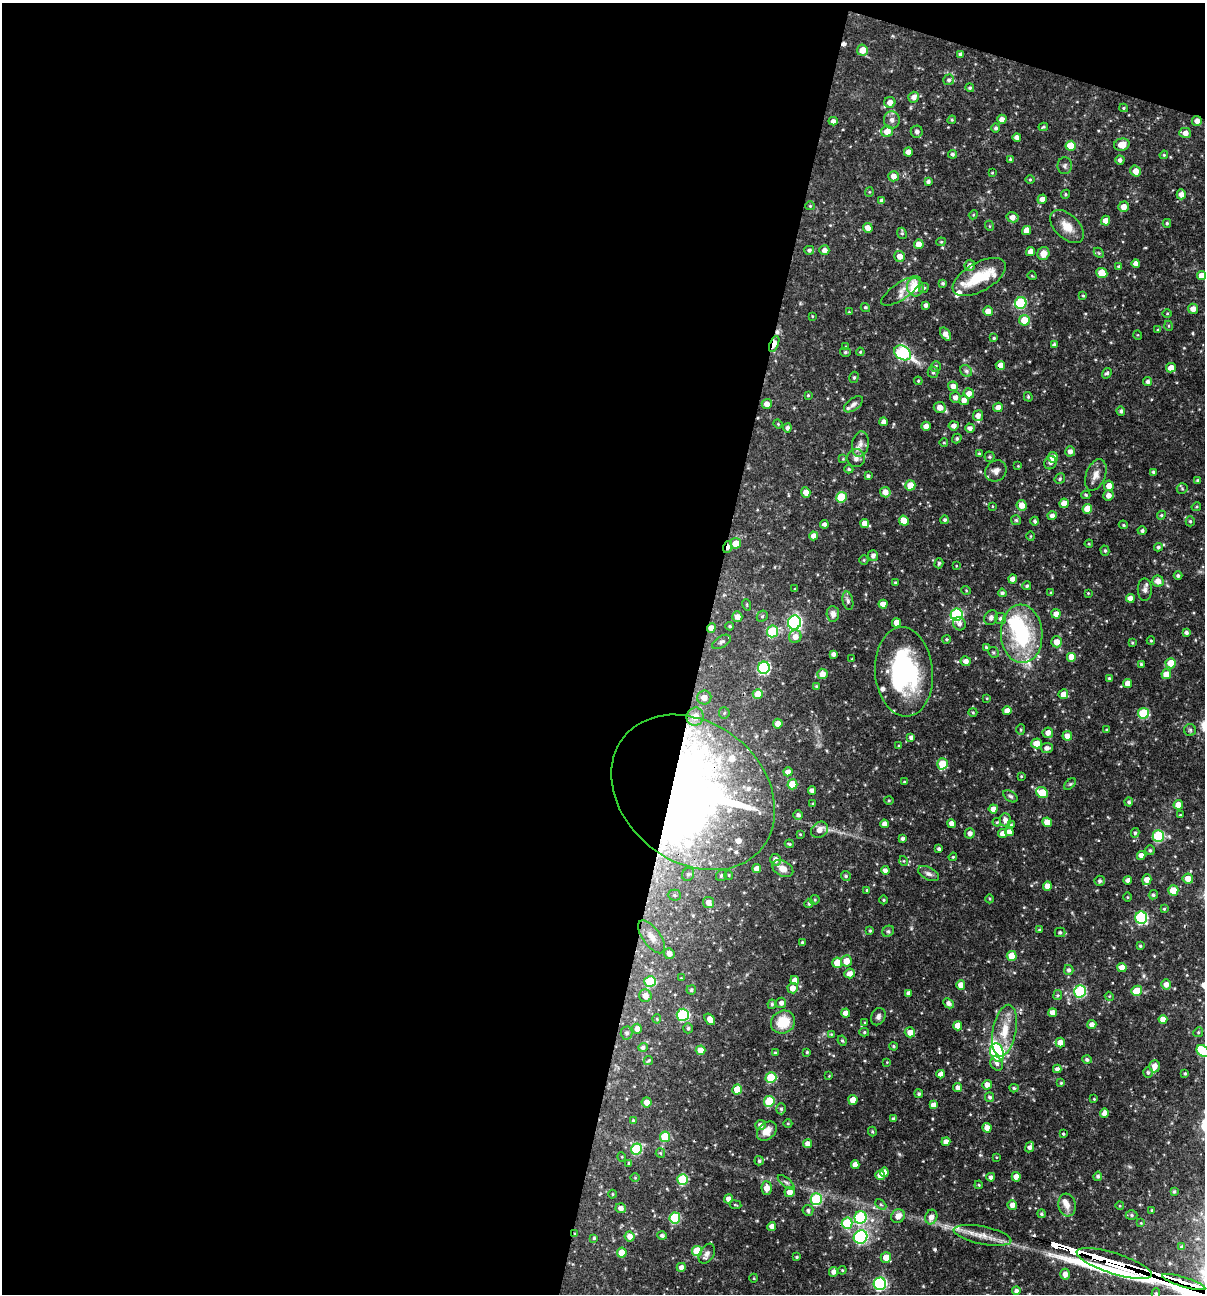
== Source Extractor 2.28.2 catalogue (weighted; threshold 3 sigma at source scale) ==
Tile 1 of 4 x 4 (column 1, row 1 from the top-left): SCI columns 250-1452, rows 3875-5166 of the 5187 x 5168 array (HDU 1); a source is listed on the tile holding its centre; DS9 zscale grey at full resolution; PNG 1207 x 1296 px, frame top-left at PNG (2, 3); each listed source drawn as its Kron ellipse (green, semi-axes under 4 px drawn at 4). Shown black and unused: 60% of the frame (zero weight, under 3 of 4 exposures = <1% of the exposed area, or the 3 px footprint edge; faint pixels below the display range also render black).
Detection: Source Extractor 2.28.2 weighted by HDU 2 'WHT'; one run over the whole footprint, this tile lists its part. Background 0.0707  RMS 0.0036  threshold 0.0161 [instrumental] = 3 sigma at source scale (4.5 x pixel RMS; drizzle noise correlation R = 1.50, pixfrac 1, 0.05/0.05 arcsec/px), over >= 5 px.
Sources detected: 489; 3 inside a brighter object's white glare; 4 cosmic-ray / hot-pixel residue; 3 long thin detections or spike segments (spike, bleed or trail) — neither listed nor drawn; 23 inside a brighter listed object's ellipse — not listed separately; the other 456 listed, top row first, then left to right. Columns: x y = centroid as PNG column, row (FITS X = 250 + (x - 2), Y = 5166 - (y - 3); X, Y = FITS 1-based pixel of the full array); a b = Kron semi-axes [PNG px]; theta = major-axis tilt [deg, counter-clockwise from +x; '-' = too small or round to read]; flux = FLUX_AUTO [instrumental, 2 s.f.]
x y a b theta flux
862 50 5 5 - 3.5
960 54 4 4 - 0.64
949 80 5 5 - 0.85
970 88 4 4 - 0.57
914 97 5 5 - 1.8
890 102 5 5 - 2.5
1124 108 4 4 - 0.41
1002 119 4 4 - 1.8
892 120 9 8 - 1.7
952 120 4 4 - 0.43
833 121 4 4 - 1.4
1197 121 5 5 - 2
1043 127 5 4 - 0.5
996 128 4 4 - 0.77
887 131 6 5 - 3.4
917 132 6 6 - 1.3
1185 133 6 5 - 2.3
1017 137 4 4 - 1.5
1122 145 8 6 15 3.9
1071 146 5 5 - 6.7
908 152 4 4 - 2.2
952 154 4 4 - 0.78
1164 155 4 4 - 0.38
1010 159 4 4 - 0.57
1120 160 4 4 - 1.1
1065 166 8 7 - 1.1
1136 171 5 5 - 2.9
992 173 3 2 - 0.28
894 176 5 5 - 2.4
1030 180 5 3 - 0.35
928 181 4 4 - 0.94
869 192 5 4 - 0.38
1065 194 5 4 - 0.48
1181 194 5 4 - 2.4
1042 199 5 4 - 2.1
882 201 4 4 - 1.2
810 206 4 4 - 0.38
1124 207 5 5 - 2.6
973 215 5 3 - 0.33
1013 217 6 5 - 2.5
1106 221 5 4 - 2.9
1167 223 4 4 - 0.48
990 226 5 3 - 0.31
1067 227 20 12 -44 4.8
868 228 5 4 - 2.6
1027 230 4 4 - 3.2
902 233 6 4 -68 0.57
941 242 4 4 - 0.4
919 244 5 4 - 2.7
809 250 5 4 - 0.81
824 250 5 4 - 1.6
1031 252 4 4 - 2.3
1043 253 6 6 - 2.9
1099 253 6 4 -46 0.47
900 256 5 5 - 2.5
1136 263 4 4 - 1.8
970 265 5 5 - 1.5
1119 267 4 4 - 0.68
1102 273 5 5 - 6.5
1032 276 4 3 - 0.29
1201 276 4 4 - 2.9
979 277 29 14 30 10
943 283 3 3 - 0.61
915 287 9 8 - 9.3
924 288 5 4 - 0.54
901 291 23 8 34 3.2
1083 296 4 3 - 0.36
1021 303 6 5 - 28
926 305 4 4 - 1.1
865 307 5 4 - 0.63
1193 309 5 5 - 2.2
988 311 5 5 - 2.9
849 312 3 3 - 0.31
1167 313 4 3 - 0.29
812 316 3 3 - 0.29
1024 320 5 5 - 6.1
1169 326 5 3 - 0.34
1158 330 4 3 - 0.39
946 334 7 4 -55 2.1
1138 335 5 3 - 0.29
994 338 3 3 - 0.43
774 344 8 4 67 4.8
1054 345 4 3 - 0.77
846 347 4 3 - 0.39
845 352 5 4 - 0.64
860 352 4 4 - 0.41
903 353 9 6 -32 41
1000 365 4 4 - 2.5
936 366 5 5 - 0.63
1171 368 5 4 - 2.5
966 371 6 5 - 0.85
933 372 5 5 - 0.6
1107 373 5 4 - 0.66
854 377 6 4 74 0.52
918 381 4 4 - 0.37
1148 382 4 4 - 1.1
953 386 5 4 - 2
969 393 5 5 - 2.2
808 395 4 3 - 0.34
955 397 5 5 - 1.6
1028 397 5 3 - 0.42
964 400 5 5 - 2.1
767 404 5 5 - 2.1
853 404 11 5 37 1.3
940 407 6 5 - 2.8
998 407 5 4 - 2.2
1121 411 4 4 - 0.9
978 416 5 5 - 1.8
884 422 4 4 - 1.6
778 424 4 4 - 0.37
926 426 4 4 - 2.4
954 426 5 4 - 1.7
787 428 4 4 - 1.1
970 428 5 4 - 1.4
957 438 5 4 - 0.64
944 443 4 3 - 0.3
860 444 13 8 80 2.3
1070 451 5 5 - 1.6
979 453 4 3 - 0.42
989 457 5 5 - 0.59
1053 457 5 5 - 2.9
856 458 9 9 - 1.7
843 459 4 4 - 0.29
1050 463 7 6 - 1.2
1018 466 4 4 - 0.29
849 469 4 4 - 0.54
996 471 11 10 - 2.1
1153 472 4 3 - 0.68
1096 475 16 9 69 2.7
868 476 3 3 - 0.72
1060 479 6 4 49 0.6
1198 480 4 4 - 0.64
910 485 5 5 - 5.2
1109 486 5 5 - 2.7
1182 489 5 5 - 0.48
806 492 5 4 - 2.7
885 492 5 5 - 2.6
1086 495 4 3 - 0.51
1108 495 5 5 - 2.1
841 497 5 5 - 13
1064 503 4 4 - 3.3
1022 505 5 5 - 2.9
992 506 4 2 - 0.27
1196 507 5 3 - 0.37
1087 509 5 5 - 4.8
1161 515 4 4 - 0.41
1052 516 4 4 - 1.5
945 520 4 4 - 0.66
1016 520 5 5 - 0.6
904 521 5 4 - 4.9
1035 521 4 3 - 0.75
1190 521 5 4 - 0.56
864 523 4 4 - 2.7
824 524 4 4 - 1
1123 525 5 4 - 0.48
1142 531 4 4 - 0.86
814 536 4 4 - 2.2
1031 536 5 3 - 0.32
736 543 5 5 - 3.8
1089 544 4 4 - 0.37
728 547 6 3 72 2
1158 547 4 4 - 0.69
1105 551 5 4 - 0.55
873 556 5 5 - 1.4
864 560 5 4 - 0.41
939 563 5 4 - 0.6
956 566 4 2 - 0.25
1178 576 4 4 - 0.81
1013 579 4 4 - 2.2
1158 581 6 5 - 2.7
895 582 3 3 - 0.33
1027 586 4 4 - 0.56
795 589 3 3 - 0.3
966 590 5 3 - 0.28
1145 590 11 7 -90 1.4
1002 593 4 4 - 0.89
1051 593 4 3 - 0.52
1088 593 3 3 - 0.29
1130 598 4 4 - 2.3
848 601 9 5 -78 0.96
883 604 4 4 - 2.3
747 605 6 3 -72 0.4
833 614 8 6 -85 1.8
1056 614 4 4 - 2.4
957 615 6 6 - 39
762 616 6 5 - 0.59
737 617 5 5 - 2.3
991 618 8 6 58 1.1
1001 619 5 5 - 1
794 623 7 6 - 81
896 623 4 4 - 3
959 624 7 6 - 1.3
730 626 4 3 - 0.44
711 628 5 4 - 2.6
772 631 6 5 - 21
1186 633 4 4 - 0.96
1022 634 29 21 -86 31
795 637 6 6 - 2.4
946 639 4 3 - 0.42
1151 641 4 4 - 0.41
721 642 10 5 30 1.1
1057 642 5 5 - 3.2
1132 643 4 3 - 0.38
986 647 3 3 - 0.42
993 652 5 5 - 0.58
833 654 4 4 - 1.2
1072 657 5 5 - 4.3
852 659 3 2 - 0.31
966 661 5 5 - 2
1171 663 5 5 - 6.3
1141 664 3 3 - 0.49
764 668 6 6 - 37
904 672 45 29 -85 45
822 674 5 5 - 3
1166 674 5 5 - 4.2
1109 678 4 3 - 0.45
1128 684 4 4 - 2.3
816 687 4 4 - 0.57
758 694 5 5 - 4.4
1063 694 5 5 - 2.3
704 697 7 7 - 2.9
987 698 4 3 - 0.3
1007 711 4 4 - 2.4
973 712 4 4 - 0.39
724 713 6 5 - 0.63
1143 713 5 5 - 19
695 717 9 8 - 4.3
778 724 5 5 - 2.3
1021 730 5 4 - 0.45
1107 730 4 3 - 0.54
1190 730 6 6 - 0.66
1048 733 5 5 - 2.2
1067 736 5 5 - 2.1
911 737 4 4 - 0.94
1036 743 5 5 - 4.5
899 746 3 3 - 0.44
1047 748 6 5 - 1.4
942 764 6 5 - 8.5
788 772 4 4 - 1.9
1021 776 3 2 - 0.29
904 782 3 2 - 0.35
792 784 5 5 - 7.7
1070 784 7 4 44 0.53
812 791 4 4 - 1.7
693 792 89 69 -39 240
1042 793 6 5 - 9.3
1010 796 8 5 -34 0.79
889 801 5 3 - 0.38
1129 802 4 4 - 0.67
813 804 4 4 - 0.45
1178 805 5 4 - 3.8
993 809 4 4 - 2.1
798 815 5 4 - 1
1180 815 3 3 - 0.35
1005 820 6 5 - 1.8
997 822 4 4 - 0.41
1047 822 5 4 - 3.9
951 823 4 4 - 2.1
884 824 4 4 - 1.6
1011 825 4 4 - 0.43
820 830 9 7 38 2.9
1009 832 4 4 - 2
970 833 5 5 - 1.4
1002 833 4 4 - 2.4
1135 833 4 3 - 0.62
800 834 3 3 - 0.3
1158 836 6 5 - 24
902 839 4 4 - 0.88
789 844 4 3 - 0.4
939 849 3 3 - 0.75
1150 850 5 5 - 0.57
1141 856 4 4 - 2.2
953 857 4 3 - 0.33
776 860 6 5 - 1.7
904 861 5 3 - 0.31
757 869 4 4 - 2.4
783 869 11 7 -29 2.6
885 870 4 4 - 1.4
688 874 7 6 - 0.85
929 874 11 6 -27 1.3
729 875 5 3 - 0.28
721 876 6 5 - 0.68
846 876 5 4 - 0.59
1188 879 5 5 - 3.4
1128 880 4 4 - 1.1
1147 880 5 4 - 2.8
1100 881 5 5 - 0.86
1047 886 5 4 - 2.7
867 890 4 3 - 0.4
1173 890 5 5 - 6
674 895 6 5 - 0.74
1153 895 5 4 - 0.67
1128 897 4 3 - 0.33
990 899 4 3 - 0.31
815 900 5 4 - 0.45
883 900 4 3 - 0.32
708 902 5 5 - 2.5
809 903 4 4 - 0.7
1164 909 3 3 - 0.43
1141 918 6 6 - 39
1039 930 4 3 - 0.51
870 931 3 3 - 0.39
888 931 6 5 - 0.62
1060 932 5 5 - 0.73
651 937 19 9 -55 3.8
802 942 3 3 - 0.46
1140 946 4 3 - 0.47
669 954 5 5 - 2.3
1012 956 5 5 - 6.7
846 961 5 5 - 3.3
837 963 5 5 - 5.1
1122 967 4 4 - 2.8
1069 970 5 4 - 0.93
850 973 5 5 - 2.2
681 978 3 3 - 0.23
795 980 4 4 - 2.2
650 982 6 5 - 14
1166 984 5 5 - 2.2
961 985 4 4 - 3.3
793 988 5 5 - 2.7
691 990 5 4 - 0.71
1080 991 6 6 - 34
1137 991 5 5 - 7.1
909 993 4 4 - 1.3
1058 995 5 4 - 0.46
645 996 6 6 - 2.7
1109 996 4 3 - 0.31
781 1003 5 5 - 1.5
948 1003 6 4 -45 1.4
772 1004 5 4 - 0.62
846 1013 4 4 - 2.2
1053 1013 4 4 - 2.7
683 1015 6 6 - 31
878 1017 9 7 66 1.2
657 1019 4 4 - 0.4
710 1019 6 4 -52 2.6
1163 1019 4 4 - 2.7
783 1022 12 11 - 9.1
865 1023 4 4 - 0.35
1092 1025 4 4 - 1.8
958 1026 4 4 - 3.1
688 1028 5 4 - 0.61
637 1029 5 5 - 2.1
1004 1031 26 11 79 8.1
864 1032 5 4 - 0.5
910 1032 5 5 - 2.7
1198 1032 5 4 - 0.45
627 1033 6 6 - 0.96
831 1034 4 4 - 0.3
842 1041 5 4 - 0.52
1060 1042 5 4 - 2.6
894 1046 4 3 - 0.46
643 1047 5 4 - 0.89
701 1050 5 5 - 3.4
1203 1051 7 5 -39 16
807 1052 3 3 - 0.38
997 1052 9 6 -73 39
775 1053 3 3 - 0.49
1087 1059 5 4 - 0.86
648 1061 5 4 - 0.55
887 1062 3 3 - 0.26
997 1064 7 5 -60 1.2
1155 1066 6 5 - 2.2
1057 1069 4 4 - 1.2
1148 1072 5 4 - 0.62
1185 1073 3 3 - 0.45
941 1074 4 4 - 1.9
829 1076 4 4 - 0.26
771 1078 5 5 - 14
1061 1083 4 4 - 0.43
987 1085 5 5 - 2.3
958 1088 4 4 - 1.6
1014 1088 4 4 - 0.56
737 1089 5 5 - 6.2
919 1094 4 4 - 0.72
990 1097 5 4 - 0.9
1094 1099 4 3 - 0.26
853 1100 5 4 - 3.4
769 1101 5 5 - 13
647 1102 5 5 - 2.6
934 1105 4 4 - 2.3
781 1109 5 4 - 0.68
1104 1113 5 4 - 1.8
893 1119 4 3 - 0.82
633 1120 4 4 - 0.38
788 1124 4 3 - 0.29
760 1125 5 5 - 1.7
987 1128 5 4 - 2.5
767 1131 11 8 42 3.4
872 1131 5 3 - 0.44
1063 1134 3 2 - 0.39
665 1137 5 5 - 15
946 1142 4 4 - 2.2
808 1144 4 4 - 2.4
1030 1147 5 4 - 1.5
636 1149 6 5 - 20
660 1153 5 4 - 0.42
622 1157 5 3 - 0.28
996 1157 4 3 - 0.28
759 1161 5 4 - 0.68
629 1163 3 3 - 0.58
855 1165 4 4 - 2
884 1172 4 4 - 2.3
880 1175 5 4 - 2.5
1098 1176 5 4 - 0.85
991 1177 4 4 - 1.3
1016 1177 5 4 - 2.4
635 1178 5 3 - 0.32
683 1179 5 5 - 22
786 1182 10 4 -38 0.86
979 1185 4 3 - 0.35
767 1188 6 5 - 3.2
790 1192 5 5 - 2.3
1174 1192 3 3 - 0.48
613 1194 4 3 - 0.37
728 1199 4 4 - 2.1
816 1199 6 5 - 29
881 1204 6 4 -44 0.55
735 1205 6 3 -9 0.37
1012 1205 5 4 - 2.1
1067 1205 11 8 -81 2.4
1120 1206 4 3 - 0.29
621 1208 5 5 - 1.7
808 1210 5 5 - 0.85
1152 1210 3 3 - 0.32
1041 1214 4 4 - 0.56
1131 1215 6 5 - 0.65
898 1216 7 6 - 2.8
861 1217 6 6 - 36
931 1217 7 6 - 2.5
675 1218 5 5 - 22
847 1223 5 5 - 18
1141 1223 3 3 - 0.27
772 1226 4 4 - 1.8
575 1234 4 4 - 0.41
662 1235 5 4 - 0.96
983 1235 29 9 -11 5.1
630 1236 5 5 - 2.4
861 1237 7 6 - 48
594 1238 4 3 - 0.47
1182 1247 4 3 - 0.57
697 1251 5 5 - 11
622 1253 5 5 - 5.9
707 1254 11 7 59 1.6
797 1257 3 3 - 0.46
886 1257 5 5 - 4.1
1114 1264 39 10 -18 1300
681 1267 4 4 - 1.8
842 1270 4 4 - 0.39
833 1272 5 4 - 1.5
1065 1274 5 5 - 2.1
754 1278 4 3 - 0.28
1184 1282 23 5 -17 950
880 1284 6 6 - 54
1016 1291 4 4 - 1.2
1156 1293 5 4 - 0.55
Overlapping masked pixels (flux is a lower limit): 11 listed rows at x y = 1197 121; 774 344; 1000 365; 728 547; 711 628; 693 792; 1030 1147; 847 1223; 575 1234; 1114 1264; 1184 1282
Isophote crosses this tile's border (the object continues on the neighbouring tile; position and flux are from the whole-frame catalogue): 2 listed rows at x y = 1203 1051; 1156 1293